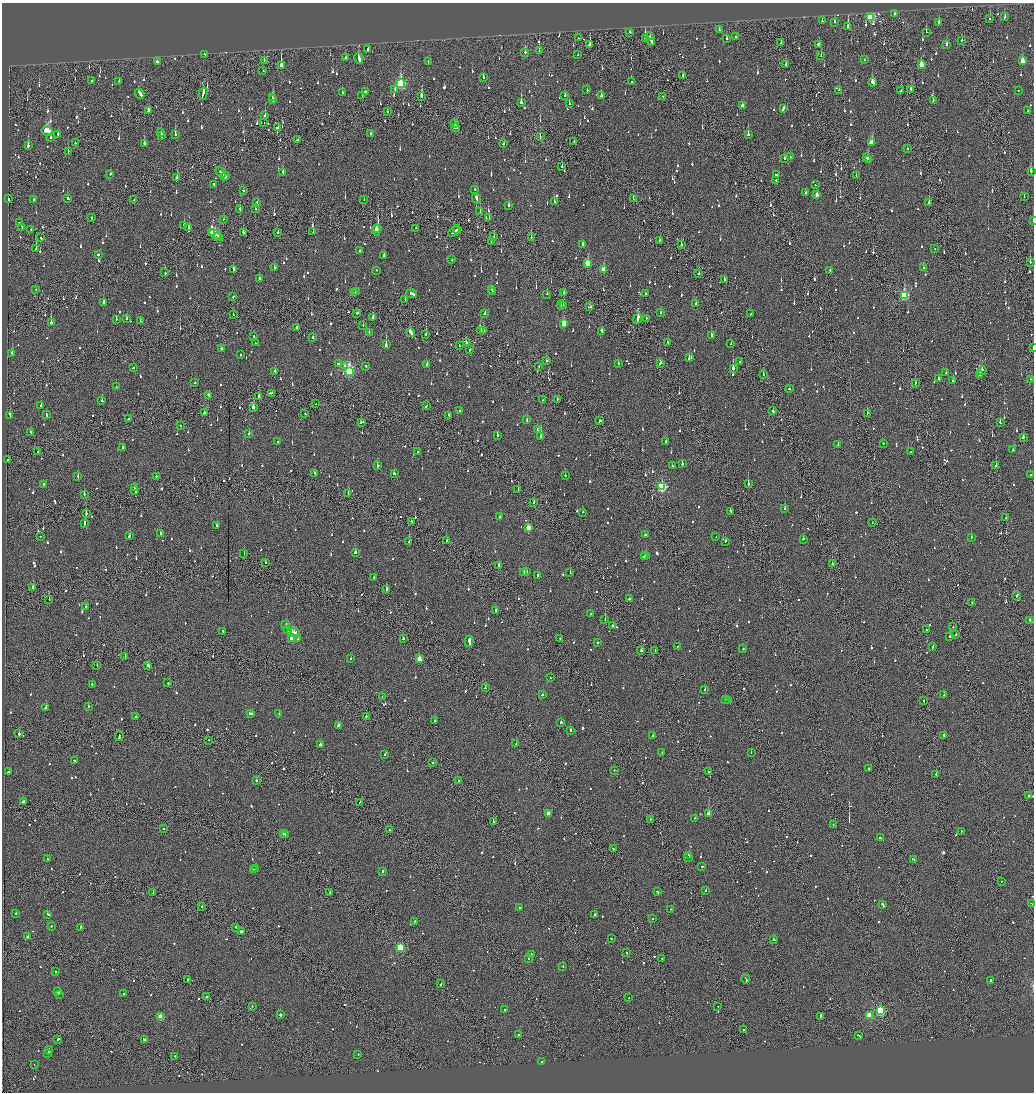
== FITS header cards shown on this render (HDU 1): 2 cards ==
NAXIS1  =                 2064
NAXIS2  =                 2180

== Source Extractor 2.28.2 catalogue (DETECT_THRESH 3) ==
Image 2064 x 2180 px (HDU 1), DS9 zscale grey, zoomed out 1/2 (1 PNG px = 2 x 2 image px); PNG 1036 x 1094 px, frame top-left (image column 1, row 2179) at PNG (2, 3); each listed source drawn as its Kron ellipse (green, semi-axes under 4 px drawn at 4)
Background -0.106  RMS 0.065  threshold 0.195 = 3 sigma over >= 5 px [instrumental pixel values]
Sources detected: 1526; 69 cannot appear on this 1/2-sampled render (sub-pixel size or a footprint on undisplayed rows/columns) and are neither listed nor drawn; of the other 1457, the 500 brightest by FLUX_AUTO listed and drawn (957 fainter detections omitted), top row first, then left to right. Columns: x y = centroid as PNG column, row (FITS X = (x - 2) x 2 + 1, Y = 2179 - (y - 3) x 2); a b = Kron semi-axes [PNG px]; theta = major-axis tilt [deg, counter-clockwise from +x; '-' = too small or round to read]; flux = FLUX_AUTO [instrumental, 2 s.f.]
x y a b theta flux
895 13 2 2 - 63
870 17 3 3 - 770
1005 17 3 2 - 68
989 19 2 2 - 61
822 21 2 2 - 210
835 22 3 2 - 100
939 22 3 2 - 60
848 27 4 2 - 290
719 30 2 2 - 190
630 32 2 2 - 150
926 32 2 2 - 300
736 37 2 2 - 86
578 38 2 2 - 87
645 38 3 2 - 330
650 39 7 2 -69 270
726 39 2 2 - 260
962 40 2 2 - 83
652 42 2 1 - 81
781 43 2 1 - 110
818 44 4 2 - 160
946 44 3 2 - 120
590 45 3 2 - 370
368 49 2 2 - 120
539 51 2 2 - 100
525 52 2 2 - 210
205 55 2 2 - 160
578 55 2 2 - 72
821 56 3 1 - 120
345 58 2 2 - 240
359 58 6 2 -75 300
264 60 3 2 - 72
864 60 2 2 - 58
1022 61 4 2 - 140
157 62 3 2 - 110
428 62 2 1 - 100
786 64 3 2 - 140
281 65 3 2 - 6900
921 65 3 2 - 150
263 71 2 1 - 69
683 75 2 2 - 120
483 77 3 2 - 58
91 81 2 2 - 100
119 81 2 2 - 68
631 82 2 1 - 100
873 82 4 3 - 280
401 84 4 3 - 1100
395 89 3 2 - 75
911 89 2 2 - 110
587 90 2 2 - 77
839 90 2 1 - 210
365 91 2 2 - 69
901 91 2 1 - 64
1018 91 2 2 - 59
342 93 2 2 - 84
140 94 5 2 - 190
203 94 6 2 73 240
362 95 2 1 - 85
565 95 2 2 - 81
601 96 2 2 - 300
663 96 2 2 - 160
421 97 4 2 - 690
272 98 4 2 - 190
273 100 2 2 - 230
933 100 3 2 - 92
521 102 3 2 - 240
569 104 2 2 - 91
742 105 3 2 - 64
783 109 4 2 - 130
149 111 3 2 - 88
387 111 2 2 - 98
1028 111 2 2 - 75
265 116 3 2 - 130
264 123 2 1 - 96
455 124 3 2 - 57
278 128 3 2 - 1300
455 128 4 2 - 120
47 131 5 3 - 930
161 132 3 1 - 90
370 133 2 2 - 150
58 134 2 2 - 140
748 134 2 2 - 200
161 135 4 2 - 180
175 135 2 2 - 400
540 136 3 1 - 94
51 138 3 2 - 66
297 140 3 2 - 87
574 141 2 1 - 71
872 142 4 2 - 450
75 143 2 2 - 94
144 143 3 2 - 280
504 144 3 2 - 62
28 146 3 2 - 210
908 149 2 2 - 58
68 151 2 2 - 64
790 157 2 2 - 70
867 157 3 2 - 83
784 158 2 2 - 59
868 159 3 2 - 160
562 167 2 2 - 79
1031 171 3 2 - 340
221 172 6 2 -48 500
283 172 2 2 - 130
110 174 2 2 - 130
776 175 3 2 - 61
225 176 4 2 - 360
856 176 2 1 - 57
177 178 2 2 - 300
776 180 2 2 - 290
214 184 2 2 - 68
815 185 2 1 - 76
474 189 2 2 - 91
243 191 2 2 - 100
806 193 2 2 - 85
817 195 3 2 - 89
1024 197 2 1 - 93
68 198 3 2 - 72
476 198 5 2 - 180
633 198 2 1 - 150
8 199 2 2 - 81
364 199 2 1 - 72
34 200 2 2 - 81
134 200 2 2 - 76
554 201 2 2 - 68
257 202 2 2 - 58
929 203 3 2 - 120
509 205 2 2 - 340
240 209 3 2 - 91
255 209 2 2 - 70
480 212 4 2 - 200
489 217 2 2 - 73
91 218 2 1 - 71
224 219 2 2 - 110
1033 221 2 1 - 310
19 223 2 2 - 58
184 225 2 2 - 67
22 227 3 2 - 71
189 227 2 2 - 110
378 228 2 1 - 1100
416 228 2 1 - 59
457 229 4 2 - 150
31 230 3 2 - 120
376 230 5 2 - 250
211 232 3 2 - 120
243 232 3 2 - 100
278 232 2 2 - 64
313 232 2 1 - 62
454 232 6 2 29 180
215 234 6 2 -30 250
218 237 4 2 - 200
494 237 2 2 - 72
531 237 2 1 - 110
41 238 3 1 - 100
660 240 2 2 - 180
491 242 2 1 - 81
681 244 2 2 - 59
582 245 4 3 - 100
36 249 2 2 - 68
935 249 2 2 - 110
359 251 2 2 - 110
98 255 2 2 - 98
384 256 3 2 - 100
452 260 2 2 - 70
1030 262 2 1 - 140
588 263 4 3 - 380
274 268 2 2 - 87
923 268 2 2 - 410
233 269 2 2 - 190
376 270 2 2 - 75
604 270 3 3 - 290
830 270 2 2 - 150
165 273 2 2 - 140
699 273 2 2 - 280
259 279 2 2 - 93
724 280 2 2 - 60
36 289 2 2 - 59
491 289 2 1 - 120
492 291 2 2 - 110
356 292 2 2 - 190
355 293 2 2 - 100
564 293 2 2 - 81
412 294 5 2 - 270
547 294 2 2 - 100
646 294 3 2 - 110
904 295 4 3 - 860
233 296 3 2 - 69
405 299 3 2 - 200
103 303 3 2 - 160
696 304 3 2 - 74
561 305 4 2 - 67
563 305 2 1 - 310
590 307 4 2 - 350
357 313 2 2 - 110
485 313 2 2 - 76
661 313 2 2 - 130
751 314 2 1 - 100
233 315 2 1 - 150
373 318 3 2 - 570
638 318 5 2 - 390
646 318 2 2 - 69
116 319 2 2 - 250
126 319 2 2 - 70
140 321 2 2 - 160
51 323 3 2 - 430
564 324 3 3 - 350
363 325 2 1 - 100
296 328 3 2 - 260
480 331 2 2 - 150
483 331 2 2 - 150
602 331 3 2 - 130
369 332 2 2 - 130
410 333 4 2 - 420
426 334 2 2 - 200
711 335 3 2 - 220
254 336 2 2 - 73
313 337 2 2 - 89
255 343 2 2 - 65
466 343 2 2 - 250
668 343 4 2 - 120
731 343 2 2 - 75
386 345 3 2 - 770
459 346 2 1 - 98
1033 347 3 1 - 100
221 348 2 2 - 220
470 350 3 2 - 72
12 353 3 2 - 120
240 354 2 2 - 57
689 358 3 2 - 290
547 361 2 2 - 120
740 362 2 2 - 58
618 363 2 2 - 93
660 363 3 2 - 180
338 364 2 2 - 100
427 364 2 2 - 210
344 366 2 2 - 58
366 366 2 2 - 91
539 366 2 1 - 63
134 368 2 2 - 65
733 368 3 2 - 910
982 370 4 2 - 280
275 371 3 2 - 100
349 371 4 3 - 1700
946 373 2 2 - 100
763 374 2 2 - 80
980 374 3 2 - 120
938 379 2 2 - 420
1030 379 2 2 - 83
953 381 2 2 - 69
195 382 2 2 - 61
915 383 2 2 - 85
116 387 2 2 - 57
789 389 2 2 - 220
271 393 3 2 - 120
209 395 3 2 - 140
259 397 3 2 - 150
557 399 2 2 - 73
543 400 2 1 - 170
102 401 2 2 - 140
316 404 2 2 - 58
41 405 2 2 - 190
426 406 3 2 - 83
253 408 3 2 - 180
460 411 2 2 - 99
773 411 2 2 - 59
205 413 3 2 - 100
867 413 2 1 - 140
46 414 3 2 - 100
305 414 2 2 - 86
449 415 2 2 - 66
10 416 2 2 - 410
128 419 2 2 - 89
527 420 2 2 - 57
600 421 2 2 - 430
361 422 3 2 - 130
1000 423 2 2 - 190
180 425 2 2 - 69
537 430 2 1 - 140
31 432 3 2 - 98
249 434 2 2 - 65
497 435 2 2 - 210
541 436 2 2 - 850
1023 437 2 2 - 280
666 441 2 2 - 90
277 442 2 2 - 95
883 443 2 2 - 97
838 445 3 2 - 89
123 448 3 2 - 89
1013 450 2 2 - 81
38 452 2 2 - 110
417 452 2 2 - 64
911 452 2 1 - 78
8 460 2 2 - 270
682 464 2 2 - 240
377 466 2 2 - 260
672 466 2 2 - 77
996 466 2 2 - 120
315 473 2 2 - 120
394 474 3 2 - 68
1030 475 2 2 - 57
156 476 2 2 - 120
565 476 2 2 - 81
78 477 3 2 - 82
44 484 3 2 - 230
748 484 2 2 - 300
662 487 3 3 - 1200
134 488 2 1 - 81
518 489 2 1 - 100
135 491 4 2 - 130
348 493 3 2 - 88
84 494 2 2 - 76
534 502 2 2 - 110
785 508 2 2 - 140
731 511 3 2 - 110
583 512 2 2 - 58
86 514 3 2 - 110
500 517 2 2 - 120
1006 518 2 2 - 150
411 521 2 1 - 56
84 523 3 2 - 190
872 523 2 2 - 64
217 525 2 2 - 72
528 528 3 2 - 200
161 534 4 2 - 120
645 535 2 2 - 160
40 536 2 1 - 110
129 536 2 2 - 120
716 537 2 1 - 96
971 537 3 2 - 69
803 539 2 2 - 170
447 541 2 2 - 130
725 541 3 2 - 120
409 542 2 2 - 130
355 553 2 2 - 320
244 554 2 2 - 190
646 555 2 2 - 140
644 557 2 2 - 79
265 562 2 2 - 78
832 564 2 2 - 93
499 565 2 2 - 420
524 572 2 2 - 120
526 572 2 2 - 140
570 572 2 2 - 79
538 575 2 2 - 210
374 577 2 2 - 68
33 588 2 1 - 770
387 589 2 2 - 270
1017 596 4 2 - 130
629 599 2 2 - 93
49 600 2 1 - 88
972 602 3 2 - 73
86 607 2 2 - 130
496 611 3 2 - 120
591 614 3 2 - 91
605 619 2 1 - 200
1030 620 2 2 - 200
286 624 2 2 - 59
612 625 2 2 - 93
953 627 2 2 - 100
287 630 3 2 - 170
926 630 2 1 - 62
223 631 2 2 - 80
293 632 6 2 -7 330
956 635 2 2 - 77
950 637 2 2 - 88
292 638 3 3 - 570
403 638 2 2 - 95
298 639 3 2 - 81
560 639 2 2 - 76
469 641 6 2 -89 1800
598 642 2 2 - 430
677 646 2 1 - 110
933 646 3 2 - 78
743 649 2 2 - 73
641 651 3 2 - 91
655 651 2 1 - 77
125 657 2 1 - 100
419 658 3 2 - 210
351 659 2 2 - 60
97 665 2 2 - 62
148 666 4 2 - 140
550 678 2 2 - 70
168 683 2 2 - 120
92 684 2 2 - 200
485 688 2 2 - 100
705 689 2 2 - 270
543 695 2 2 - 240
944 695 2 2 - 140
382 697 2 1 - 61
725 699 2 2 - 76
728 700 2 2 - 59
924 701 2 1 - 69
89 706 2 1 - 130
46 707 3 2 - 160
251 713 4 2 - 170
279 714 2 2 - 87
366 716 2 2 - 78
135 717 2 2 - 61
435 721 2 2 - 160
561 722 2 2 - 190
338 725 3 2 - 190
570 730 2 2 - 390
19 734 2 2 - 380
653 735 2 2 - 92
119 736 5 2 - 210
944 736 4 2 - 140
209 740 2 1 - 98
516 744 2 2 - 120
320 745 3 2 - 230
662 752 2 2 - 66
751 753 2 1 - 80
384 755 2 2 - 72
74 760 3 2 - 79
433 763 2 2 - 100
868 768 2 2 - 210
614 770 2 2 - 89
9 772 2 2 - 350
709 772 2 1 - 58
936 774 2 2 - 240
256 780 2 2 - 74
458 780 2 2 - 78
1028 796 2 2 - 98
23 801 3 2 - 120
360 802 2 1 - 59
548 813 3 2 - 120
708 814 3 2 - 1700
695 818 2 2 - 83
650 819 2 2 - 66
493 821 2 2 - 390
833 825 2 2 - 66
164 829 2 2 - 73
389 830 2 2 - 70
961 831 2 1 - 350
283 834 2 2 - 95
285 834 2 2 - 91
880 838 2 2 - 58
613 849 3 2 - 110
689 855 2 2 - 310
689 857 2 1 - 240
47 859 2 2 - 270
913 859 4 2 - 120
702 866 2 2 - 89
256 868 2 2 - 160
254 869 2 2 - 67
382 871 2 2 - 340
1001 881 2 2 - 80
706 890 2 2 - 94
657 891 3 2 - 140
153 893 2 1 - 130
330 893 2 1 - 73
882 904 4 2 - 130
1032 904 2 1 - 85
202 906 2 2 - 140
519 908 2 2 - 110
671 909 2 2 - 71
15 913 2 2 - 93
48 914 3 2 - 130
595 915 3 2 - 270
652 919 2 2 - 440
414 921 2 2 - 110
51 926 2 2 - 66
80 927 3 2 - 110
236 927 3 1 - 77
241 932 2 2 - 380
28 937 2 2 - 370
611 939 2 2 - 130
774 940 3 2 - 62
400 948 3 3 - 910
627 953 2 2 - 120
532 954 2 1 - 100
529 958 2 2 - 72
662 958 2 2 - 87
563 966 2 2 - 59
56 972 2 2 - 87
187 979 2 2 - 92
746 979 4 2 - 320
990 980 2 2 - 120
441 984 2 1 - 230
58 992 3 2 - 180
60 994 2 2 - 180
124 994 2 2 - 99
207 997 2 2 - 61
629 998 2 2 - 250
252 1006 2 1 - 76
718 1006 2 1 - 78
505 1010 2 2 - 89
880 1011 3 3 - 1300
281 1015 2 2 - 1100
869 1015 3 3 - 290
820 1016 4 2 - 150
160 1017 3 3 - 420
744 1029 3 2 - 150
519 1034 2 2 - 96
859 1036 4 2 - 150
57 1039 3 2 - 320
144 1040 2 2 - 230
49 1050 4 2 - 190
48 1053 2 2 - 84
358 1054 2 2 - 69
175 1056 2 1 - 150
541 1062 2 2 - 61
34 1064 2 1 - 100
At the frame edge (FLAGS 8, measured only in part): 2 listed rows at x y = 1033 221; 1033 347
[957 fainter detections neither listed nor drawn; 69 sub-pixel or undisplayed-footprint detections neither listed nor drawn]